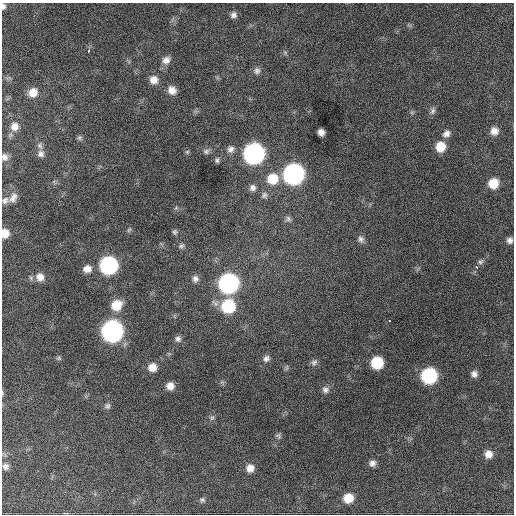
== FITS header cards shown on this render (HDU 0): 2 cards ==
NAXIS1  =                  512 / Axis length
NAXIS2  =                  512 / Axis length

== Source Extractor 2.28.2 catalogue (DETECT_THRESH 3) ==
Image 512 x 512 px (HDU 0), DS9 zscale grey, 1 PNG px = 1 image px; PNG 516 x 516 px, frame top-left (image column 1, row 512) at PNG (2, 3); no overlay
Background 1090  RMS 28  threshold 83.2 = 3 sigma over >= 5 px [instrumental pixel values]
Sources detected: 69; all 69 listed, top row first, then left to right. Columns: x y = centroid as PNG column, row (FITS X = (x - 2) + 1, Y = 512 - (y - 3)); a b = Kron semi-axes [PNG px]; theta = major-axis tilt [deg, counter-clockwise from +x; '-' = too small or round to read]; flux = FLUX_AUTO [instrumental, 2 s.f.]
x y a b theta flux
3 6 7 6 - 6300
233 15 8 7 - 6600
88 51 5 3 - 5700
166 60 10 9 - 12000
257 71 9 8 - 7100
154 80 9 9 - 16000
172 90 10 9 - 15000
33 92 9 8 - 21000
433 111 10 6 72 6000
15 126 9 9 - 14000
494 131 9 9 - 14000
321 132 6 6 - 11000
446 134 10 8 33 10000
79 138 7 7 - 3800
40 146 9 6 -55 6400
440 147 9 9 - 34000
231 149 10 8 36 9300
206 151 10 7 26 5800
187 152 6 5 - 3000
41 154 9 8 - 7900
254 154 11 10 - 770000
4 157 9 8 - 8800
217 160 7 6 - 4400
293 174 11 10 - 790000
272 179 12 12 - 44000
493 183 9 9 - 37000
253 188 9 8 - 8500
264 195 9 8 - 6600
13 198 14 9 62 13000
5 200 10 8 39 8200
288 219 8 7 - 5200
129 230 6 5 - 3000
175 232 6 6 - 3700
5 233 9 7 89 23000
361 239 10 8 -82 7800
510 240 8 7 - 8100
181 246 7 5 44 4200
480 262 8 6 38 5000
109 265 10 10 - 400000
476 267 3 2 - 4600
87 269 10 9 - 14000
40 277 11 11 - 17000
195 279 9 8 - 8300
228 283 11 10 - 630000
116 305 11 10 - 39000
228 306 11 11 - 120000
389 321 3 3 - 4100
112 331 11 11 - 930000
178 339 8 7 - 6700
59 358 7 6 - 3400
266 358 9 8 - 7600
314 362 10 7 45 6300
377 363 9 9 - 79000
152 367 9 8 - 18000
287 368 8 4 81 3100
474 374 8 7 - 8500
429 376 10 10 - 230000
170 386 8 8 - 15000
325 390 9 8 - 7400
2 393 5 3 - 1800
107 406 8 7 - 5200
212 418 8 6 67 4400
278 436 8 6 -41 4000
488 454 9 9 - 15000
372 463 8 8 - 8400
6 466 7 7 - 7200
250 468 9 9 - 16000
348 498 9 8 - 32000
202 500 8 6 -5 4100
At the frame edge (FLAGS 8, measured only in part): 4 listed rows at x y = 3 6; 4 157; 5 233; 2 393